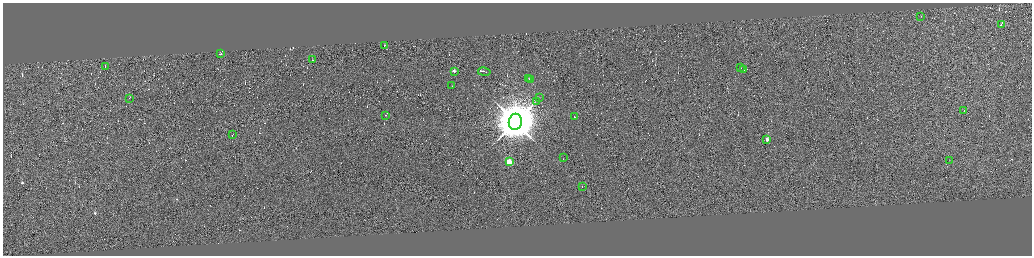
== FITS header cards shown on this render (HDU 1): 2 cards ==
NAXIS1  =                 4117
NAXIS2  =                 1014

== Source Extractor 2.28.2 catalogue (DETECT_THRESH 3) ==
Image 4117 x 1014 px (HDU 1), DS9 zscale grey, zoomed out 1/4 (1 PNG px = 4 x 4 image px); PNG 1034 x 258 px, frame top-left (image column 3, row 1011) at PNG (3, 3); each listed source drawn as its Kron ellipse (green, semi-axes under 4 px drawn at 4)
Background 0.206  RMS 3.8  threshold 11.5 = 3 sigma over >= 5 px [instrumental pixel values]
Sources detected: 382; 356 cannot appear on this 1/4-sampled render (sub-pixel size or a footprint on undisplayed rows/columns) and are neither listed nor drawn; the other 26 listed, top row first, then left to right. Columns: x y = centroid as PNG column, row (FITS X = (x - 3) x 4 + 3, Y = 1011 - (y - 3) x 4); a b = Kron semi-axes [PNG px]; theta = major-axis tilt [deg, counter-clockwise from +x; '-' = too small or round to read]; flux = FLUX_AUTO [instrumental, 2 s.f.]
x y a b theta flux
921 16 2 1 - 1.5e+03
1001 24 4 1 - 2.4e+04
384 45 2 1 - 1.3e+04
220 53 2 1 - 1.9e+04
312 60 2 1 - 1.1e+04
105 66 2 1 - 1.3e+04
741 68 2 1 - 3.9e+02
744 70 2 1 - 1.8e+03
454 71 2 1 - 2.5e+04
484 71 6 1 -10 4.3e+04
528 79 2 1 - 2.4e+04
530 79 2 1 - 2.2e+04
452 86 2 1 - 2.2e+03
539 97 2 1 - 3.9e+02
129 98 2 1 - 4.7e+02
536 101 2 1 - 6.1e+02
964 111 2 1 - 1.3e+04
386 115 2 1 - 1.8e+04
574 117 2 1 - 1.1e+04
515 122 8 6 80 1.6e+07
232 135 3 1 - 1.4e+04
767 139 2 1 - 3.2e+04
563 158 2 1 - 4.0e+04
949 160 2 1 - 4.4e+02
509 162 2 2 - 1.4e+05
582 186 2 1 - 8.0e+03
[356 sub-pixel or undisplayed-footprint detections neither listed nor drawn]